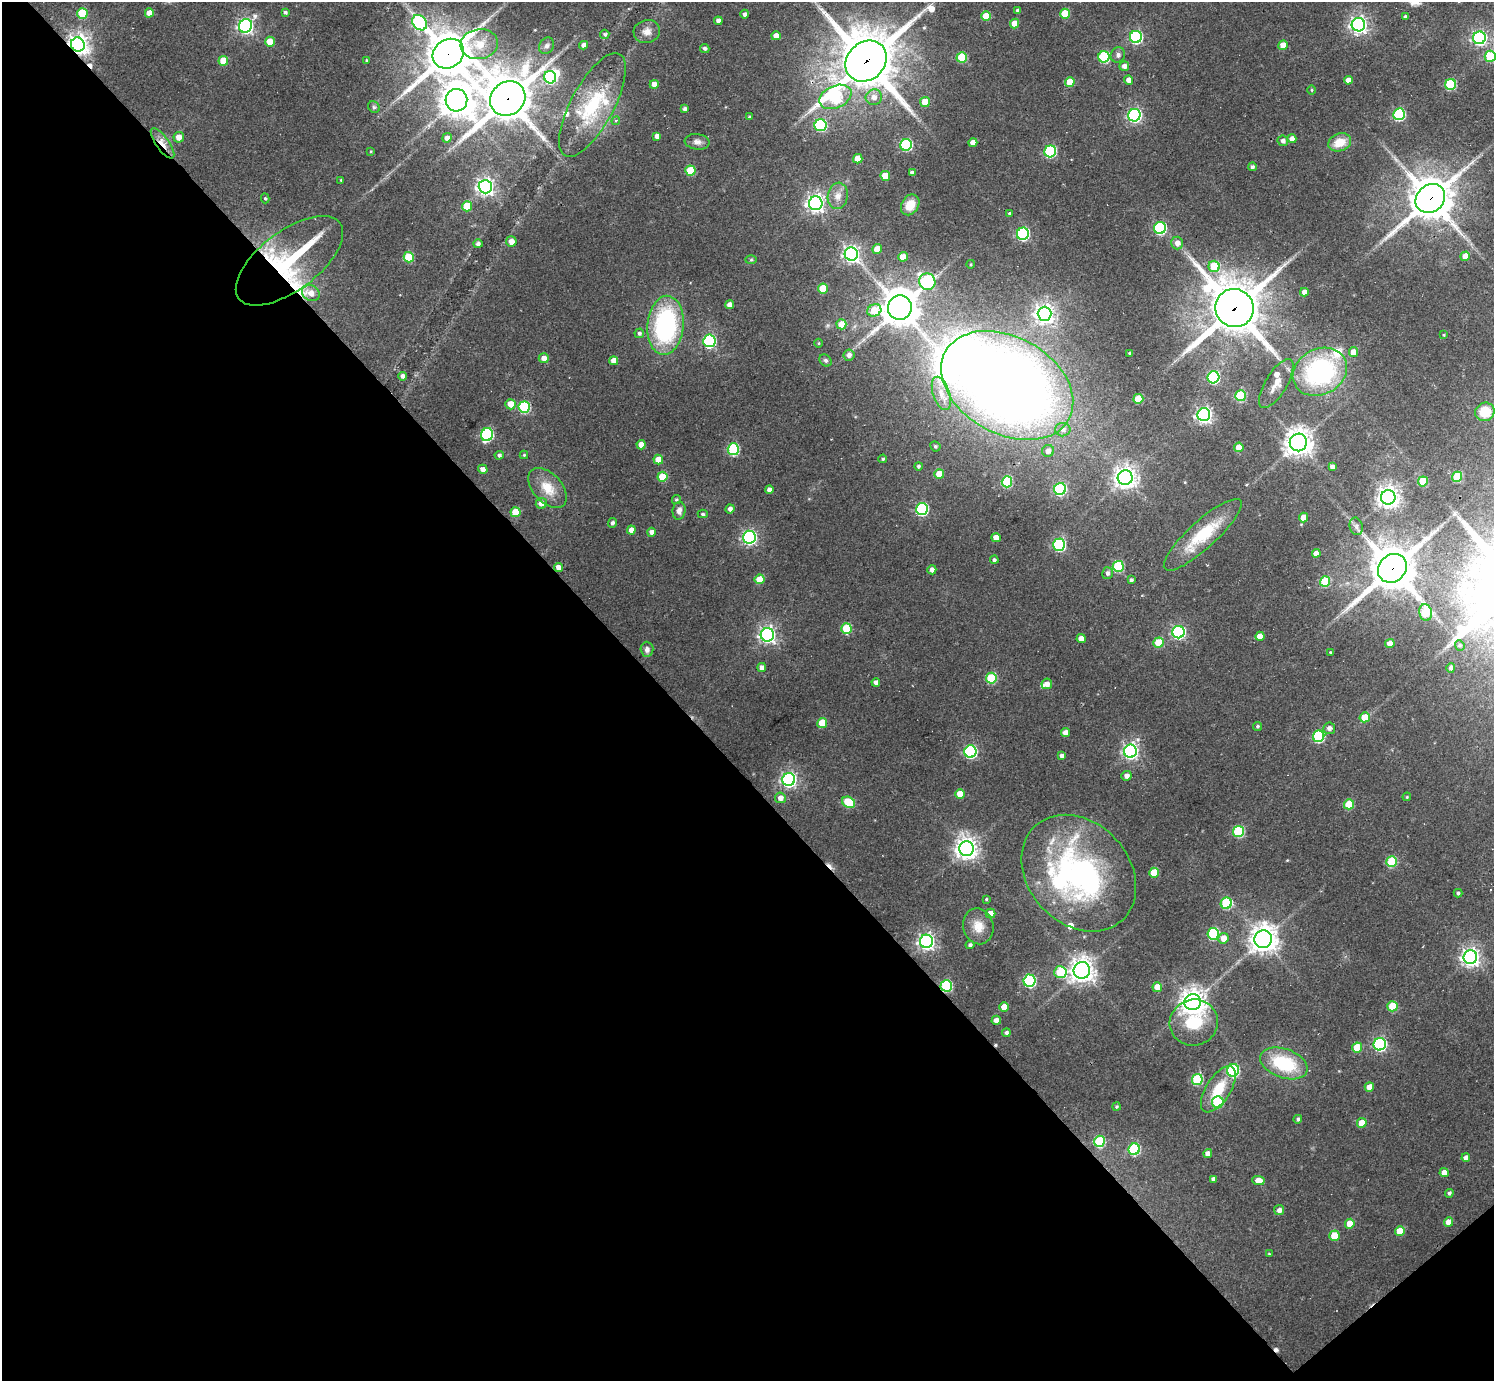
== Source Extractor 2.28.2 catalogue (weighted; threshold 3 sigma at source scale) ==
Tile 14 of 4 x 4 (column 2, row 4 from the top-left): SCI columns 1493-2984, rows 153-1531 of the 5967 x 5965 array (HDU 1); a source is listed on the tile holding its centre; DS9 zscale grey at full resolution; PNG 1496 x 1383 px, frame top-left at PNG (2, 2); each listed source drawn as its Kron ellipse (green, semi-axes under 4 px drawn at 4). Shown black and unused: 45% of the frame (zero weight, under 2 of 3 exposures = <1% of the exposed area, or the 3 px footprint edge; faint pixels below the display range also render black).
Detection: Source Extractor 2.28.2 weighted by HDU 2 'WHT'; one run over the whole footprint, this tile lists its part. Background 0.0616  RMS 0.008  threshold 0.0358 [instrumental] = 3 sigma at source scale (4.5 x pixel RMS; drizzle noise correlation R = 1.50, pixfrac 1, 0.05/0.05 arcsec/px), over >= 5 px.
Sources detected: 278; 4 inside a brighter object's white glare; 4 cosmic-ray / hot-pixel residue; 1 long thin detection or spike segment (spike, bleed or trail) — neither listed nor drawn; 7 inside a brighter listed object's ellipse — not listed separately; the other 262 listed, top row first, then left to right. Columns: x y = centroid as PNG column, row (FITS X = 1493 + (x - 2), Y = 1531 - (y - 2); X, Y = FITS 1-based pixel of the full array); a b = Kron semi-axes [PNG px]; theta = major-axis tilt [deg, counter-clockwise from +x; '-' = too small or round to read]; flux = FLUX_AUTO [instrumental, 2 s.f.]
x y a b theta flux
1017 10 4 3 - 1.8
285 12 4 4 - 1.6
82 13 5 5 - 33
149 13 4 4 - 8.1
745 14 4 4 - 2.8
1065 14 5 5 - 25
986 16 5 5 - 18
1405 17 4 3 - 1.8
718 21 4 4 - 4.2
420 23 8 6 -49 140
1015 23 5 4 - 10
1358 25 7 6 - 330
246 26 7 6 - 250
647 32 13 11 13 6.6
605 34 4 4 - 1.7
776 36 5 4 - 6.5
1136 37 6 6 - 110
1479 38 6 6 - 200
270 42 5 4 - 12
479 44 19 15 8 17
78 45 7 6 - 570
583 45 4 4 - 4.2
1283 45 5 4 - 12
547 46 8 7 - 2.8
705 48 5 4 - 1.9
448 54 16 14 37 2800
1118 55 8 7 - 2.7
1490 56 5 5 - 53
962 57 5 5 - 37
1104 57 6 5 - 69
366 60 3 3 - 0.85
223 61 5 5 - 18
866 61 22 19 44 5000
1124 66 5 4 - 3.8
550 77 6 6 - 100
1129 80 4 4 - 5
1348 80 4 4 - 6.1
1070 82 5 4 - 14
654 84 4 4 - 7.5
1451 84 5 5 - 56
1311 90 5 3 - 0.85
835 97 17 11 24 100
874 97 8 8 - 5.7
508 99 18 16 38 3100
456 100 11 11 - 1200
925 102 5 5 - 17
592 105 58 21 62 63
374 107 6 5 - 1.4
685 109 4 4 - 2.5
1399 114 6 5 - 87
1134 115 6 6 - 170
749 117 3 3 - 0.78
616 121 4 3 - 1.4
821 125 6 6 - 87
657 136 4 4 - 4.2
179 137 5 5 - 6.9
447 138 5 4 - 4.1
1292 139 4 4 - 5.3
1283 141 5 5 - 3.3
697 142 12 8 -7 4.1
1340 142 12 8 21 14
163 143 18 6 -55 9.9
973 143 4 4 - 6.2
906 145 6 5 - 89
371 151 4 3 - 0.69
1050 151 6 5 - 82
858 159 5 4 - 13
1252 167 4 4 - 2.1
690 171 5 5 - 33
912 173 4 4 - 3.6
885 176 5 4 - 17
341 180 4 4 - 0.95
485 187 7 6 - 350
838 196 13 10 81 6.6
265 198 5 4 - 1.1
1430 198 16 13 41 2500
816 203 7 6 - 370
910 205 11 8 59 11
467 206 5 5 - 24
1009 213 3 3 - 1.1
1160 228 6 6 - 96
1023 234 6 6 - 110
511 241 5 5 - 6.2
1177 243 6 6 - 5.4
478 244 5 4 - 2.3
877 249 5 4 - 10
851 254 7 6 - 280
1465 256 5 4 - 11
409 257 5 5 - 33
903 257 5 4 - 8.4
751 260 6 4 1 1.2
289 261 63 29 37 120
971 264 4 3 - 0.78
1214 266 5 5 - 29
927 282 8 8 - 99
823 288 5 5 - 21
1304 292 4 4 - 5.5
311 293 9 7 -27 7.2
730 305 4 4 - 5.4
900 307 12 12 - 1700
1234 308 19 19 - 4000
874 310 7 6 - 24
1044 314 7 7 - 440
841 324 5 5 - 13
666 325 29 18 85 130
639 333 5 4 - 1.9
1444 335 3 3 - 0.74
709 341 6 6 - 120
818 343 4 3 - 0.74
1353 352 5 4 - 8.8
1130 353 3 3 - 1
849 355 5 5 - 3.2
544 358 5 5 - 5.7
826 360 7 5 -44 1.8
614 361 4 4 - 8
1320 372 28 23 28 120
402 376 4 4 - 3.6
1213 377 6 6 - 93
1276 384 28 11 59 9.7
1007 385 70 48 -29 1100
941 393 17 8 -72 8.6
1241 396 5 5 - 60
1138 399 5 5 - 25
511 404 5 5 - 11
524 407 6 5 - 74
1485 412 10 9 - 17
1204 415 6 6 - 280
1063 430 7 7 - 3.8
487 435 6 6 - 99
1298 442 9 8 - 850
641 445 4 4 - 5.9
935 446 5 5 - 1.4
1239 447 5 4 - 11
733 449 6 5 - 73
1048 451 6 6 - 3.8
499 455 4 4 - 2.1
524 455 4 4 - 1
658 459 5 4 - 9.7
883 459 4 4 - 1.4
918 466 4 4 - 1.5
1332 467 4 4 - 3.4
483 469 5 4 - 4.6
939 474 5 5 - 15
662 477 5 5 - 23
1457 477 5 5 - 36
1125 478 7 7 - 630
1423 481 5 5 - 26
1007 482 5 5 - 51
548 488 24 14 -48 17
1060 489 6 6 - 94
769 490 4 4 - 4
1388 497 7 7 - 640
676 499 4 4 - 1.3
541 503 5 5 - 4.9
730 509 4 4 - 3.1
922 509 6 6 - 100
679 511 9 6 82 4.6
515 512 5 5 - 19
703 514 5 4 - 1.6
1304 517 5 4 - 12
612 523 5 4 - 2.4
1356 526 9 6 -76 2.9
631 530 4 4 - 6.3
652 532 4 4 - 4.6
1203 535 51 13 42 40
749 537 6 6 - 190
996 538 4 4 - 7.1
1059 545 6 6 - 110
1316 553 4 4 - 4.9
994 560 4 4 - 2.1
1118 566 5 5 - 55
558 567 4 4 - 4.9
1392 568 15 13 43 3200
932 570 4 4 - 3.6
1107 573 6 5 - 2.4
760 579 5 5 - 16
1131 580 3 3 - 1.8
1325 582 5 5 - 41
1426 612 8 6 -78 42
846 628 5 5 - 37
1178 632 6 6 - 150
767 635 6 6 - 270
1260 636 4 4 - 7.5
1081 639 4 4 - 7.2
1158 643 5 5 - 23
1390 644 5 4 - 8.1
1460 645 5 4 - 1.2
647 649 7 6 - 3.4
1330 652 3 3 - 0.97
762 668 4 4 - 3.9
1451 668 5 4 - 2.8
991 678 5 5 - 49
876 682 4 4 - 3.8
1047 684 5 5 - 5.6
1365 717 5 5 - 16
822 723 5 5 - 19
1258 726 4 4 - 1.4
1329 728 6 5 - 3.8
1065 733 4 4 - 5.5
1319 736 6 5 - 79
1130 751 6 6 - 240
970 752 6 6 - 120
1062 756 4 4 - 3.5
1126 776 5 4 - 4.1
789 779 6 6 - 230
960 794 5 4 - 12
1407 797 4 3 - 0.92
780 798 5 5 - 5.1
849 802 7 5 -30 34
1349 804 5 5 - 28
1238 832 6 5 - 63
966 849 7 7 - 610
1392 862 5 5 - 48
1079 873 64 50 -47 210
1154 873 5 5 - 20
1458 893 4 4 - 1.5
986 899 4 3 - 1
1226 903 6 5 - 55
990 914 5 5 - 10
978 926 18 15 -77 13
1213 934 6 5 - 69
1223 938 5 5 - 9.3
1263 939 9 8 - 940
926 941 6 6 - 290
970 945 4 4 - 2.1
1470 957 7 6 - 400
1082 970 8 8 - 700
1060 972 6 6 - 43
1030 981 6 6 - 100
946 986 6 5 - 75
1157 987 5 5 - 14
1193 1002 8 8 - 840
1392 1006 5 5 - 28
1004 1007 5 4 - 14
996 1020 4 4 - 4.5
1194 1023 24 23 - 35
1006 1033 4 4 - 2.3
1380 1044 6 6 - 140
1357 1047 5 5 - 22
1284 1063 24 14 -20 47
1233 1070 6 6 - 85
1197 1080 6 5 - 55
1369 1087 5 4 - 8
1218 1089 26 12 57 22
1218 1102 6 6 - 41
1117 1107 4 4 - 1.2
1298 1119 4 4 - 1.9
1362 1123 5 4 - 16
1099 1141 5 5 - 53
1134 1149 6 5 - 70
1208 1153 4 4 - 4.5
1466 1158 4 4 - 4.8
1444 1173 4 4 - 6.8
1214 1179 4 4 - 3.3
1258 1181 6 4 -3 11
1449 1193 4 4 - 1.8
1279 1210 5 5 - 3.7
1448 1222 5 4 - 9
1350 1224 5 5 - 14
1400 1231 5 5 - 16
1334 1236 5 5 - 21
1269 1254 4 3 - 0.74
Overlapping masked pixels (flux is a lower limit): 11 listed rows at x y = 78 45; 448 54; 866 61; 835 97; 508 99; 163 143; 1430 198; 289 261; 1234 308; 1392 568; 946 986
Isophote crosses this tile's border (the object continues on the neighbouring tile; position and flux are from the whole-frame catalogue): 1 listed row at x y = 1490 56